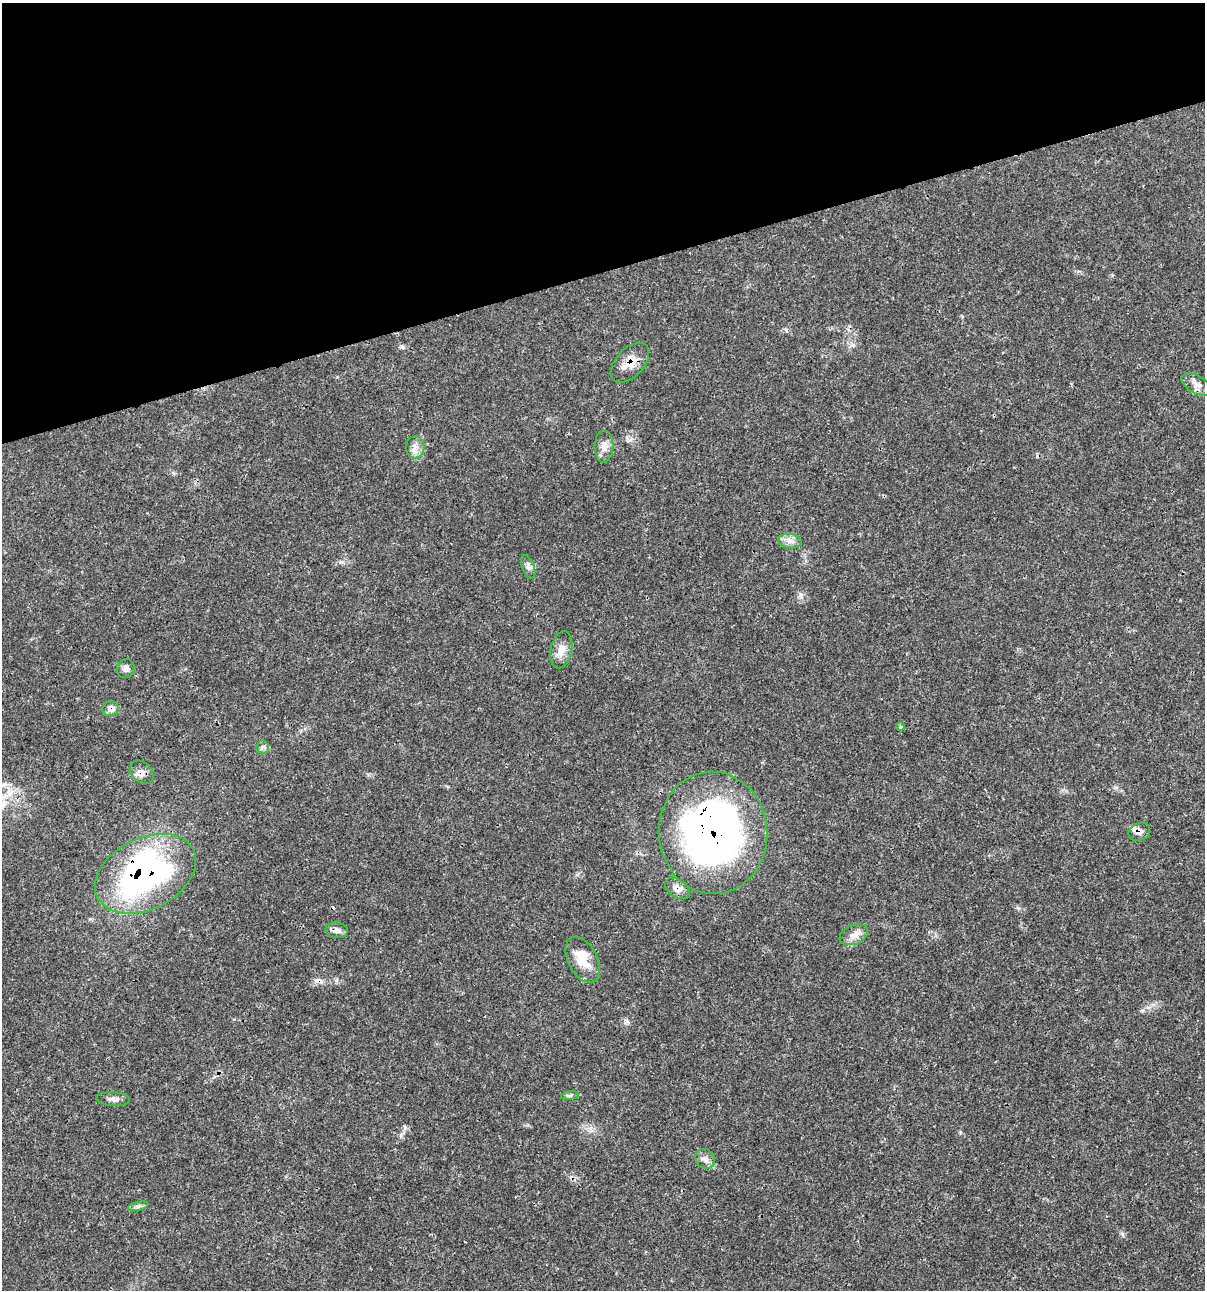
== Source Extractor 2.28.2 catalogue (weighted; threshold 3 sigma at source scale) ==
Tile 3 of 4 x 4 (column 3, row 1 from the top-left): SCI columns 2508-3710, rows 3872-5159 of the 4963 x 5162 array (HDU 1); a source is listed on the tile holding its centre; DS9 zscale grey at full resolution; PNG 1207 x 1292 px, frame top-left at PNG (2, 3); each listed source drawn as its Kron ellipse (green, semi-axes under 4 px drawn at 4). Shown black and unused: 21% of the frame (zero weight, under 3 of 4 exposures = <1% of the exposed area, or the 3 px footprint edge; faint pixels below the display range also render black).
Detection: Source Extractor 2.28.2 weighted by HDU 2 'WHT'; one run over the whole footprint, this tile lists its part. Background 0.0314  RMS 0.002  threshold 0.0091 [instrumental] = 3 sigma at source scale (4.5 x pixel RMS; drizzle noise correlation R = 1.50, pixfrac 1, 0.0396/0.0396 arcsec/px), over >= 5 px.
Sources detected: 27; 2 cosmic-ray / hot-pixel residue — neither listed nor drawn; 2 inside a brighter listed object's ellipse — not listed separately; the other 23 listed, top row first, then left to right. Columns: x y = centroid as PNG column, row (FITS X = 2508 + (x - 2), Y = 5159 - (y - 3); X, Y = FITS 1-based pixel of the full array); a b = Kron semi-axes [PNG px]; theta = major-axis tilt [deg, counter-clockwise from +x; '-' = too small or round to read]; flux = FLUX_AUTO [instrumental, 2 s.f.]
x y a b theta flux
630 363 24 14 47 3.1
1196 385 16 9 -31 1.5
604 446 16 9 88 1.6
415 447 11 9 90 1.4
790 541 12 7 -6 1.2
528 567 12 6 -69 0.75
561 650 19 10 78 2.1
126 668 9 8 - 0.85
111 709 8 7 - 1.9
900 727 4 3 - 0.23
263 747 6 6 - 0.52
142 772 14 10 -44 1.3
1139 832 11 8 28 1.1
713 833 61 54 -86 110
145 874 53 35 27 61
677 888 13 8 -35 1.6
336 930 11 7 -5 1.2
854 935 15 9 22 1.6
583 960 25 14 -63 3.8
570 1096 9 4 9 0.43
113 1099 17 7 -4 1.1
705 1159 10 9 - 1.1
138 1206 10 4 13 0.58
Overlapping masked pixels (flux is a lower limit): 8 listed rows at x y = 630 363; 111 709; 142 772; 1139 832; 713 833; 145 874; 677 888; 336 930
Unlisted compact peaks at least as high as the median listed source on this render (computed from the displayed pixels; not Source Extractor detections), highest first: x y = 405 1128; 1122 1234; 403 347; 1018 908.